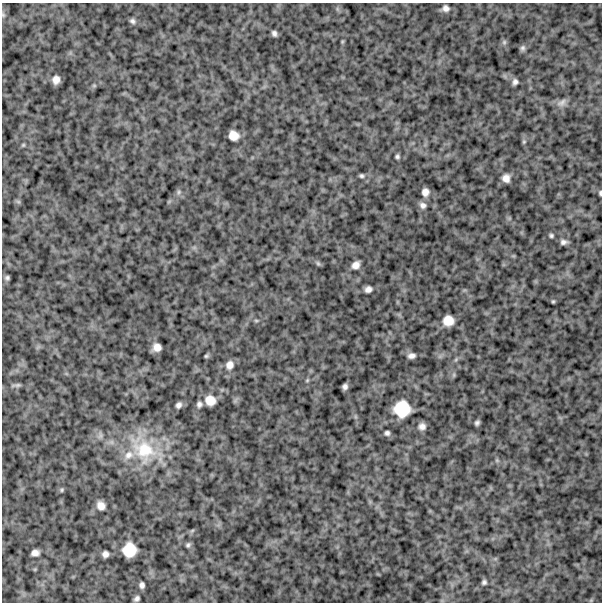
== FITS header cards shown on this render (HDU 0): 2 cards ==
NAXIS1  =                  600
NAXIS2  =                  600

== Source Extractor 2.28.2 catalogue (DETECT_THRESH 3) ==
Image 600 x 600 px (HDU 0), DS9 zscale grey, 1 PNG px = 1 image px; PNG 604 x 604 px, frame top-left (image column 1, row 600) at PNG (2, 3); no overlay
Background 1110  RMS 220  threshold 658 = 3 sigma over >= 5 px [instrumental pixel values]
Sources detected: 57; all 57 listed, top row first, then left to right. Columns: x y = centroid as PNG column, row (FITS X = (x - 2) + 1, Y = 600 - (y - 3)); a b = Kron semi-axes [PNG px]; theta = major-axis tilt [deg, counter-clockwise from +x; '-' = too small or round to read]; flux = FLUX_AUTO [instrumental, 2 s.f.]
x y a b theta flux
446 8 8 8 - 6.5e+04
132 21 8 6 -32 4.5e+04
274 33 5 4 - 4.4e+04
504 42 7 5 46 3.0e+04
523 48 8 6 89 3.7e+04
56 80 7 6 - 9.8e+04
515 82 7 6 - 4.9e+04
94 85 6 4 0 2.0e+04
562 103 15 9 28 7.8e+04
233 135 9 8 - 1.6e+05
524 142 7 5 69 2.3e+04
23 145 6 4 46 1.9e+04
397 156 4 4 - 2.9e+04
361 176 5 4 - 2.9e+04
506 178 8 7 - 1.0e+05
179 192 6 6 - 3.3e+04
425 192 7 6 - 8.9e+04
600 193 5 3 - 2.2e+04
18 201 7 4 -19 2.3e+04
423 205 9 8 - 6.5e+04
551 235 5 4 - 2.7e+04
564 242 7 4 6 4.9e+04
318 263 7 5 -68 2.4e+04
356 265 8 6 43 9.4e+04
7 278 4 4 - 3.0e+04
368 289 7 6 - 6.9e+04
553 301 4 4 - 1.8e+04
256 320 6 4 -1 1.9e+04
448 321 9 9 - 1.9e+05
157 347 7 7 - 1.1e+05
206 356 5 4 - 2.0e+04
411 356 9 6 9 6.2e+04
230 365 11 9 66 1.1e+05
454 375 6 4 -72 2.0e+04
307 380 5 5 - 1.8e+04
17 385 14 4 6 4.3e+04
345 387 5 5 - 4.9e+04
210 400 11 9 -31 1.8e+05
199 404 7 6 - 4.7e+04
179 405 7 5 51 5.4e+04
402 409 14 14 - 4.9e+05
477 423 5 4 - 3.4e+04
422 426 8 7 - 7.6e+04
387 433 6 5 - 3.7e+04
143 450 44 31 -49 1.1e+06
129 455 15 11 42 1.6e+05
497 460 6 5 - 2.5e+04
62 490 6 5 - 2.2e+04
101 505 9 8 - 1.1e+05
192 531 6 4 20 2.0e+04
188 545 7 5 47 3.0e+04
129 550 12 11 - 3.4e+05
35 553 7 5 7 7.6e+04
105 554 6 6 - 6.4e+04
484 582 6 5 - 3.3e+04
142 585 6 5 - 4.9e+04
137 598 5 4 - 4.1e+04
At the frame edge (FLAGS 8, measured only in part): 1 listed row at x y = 600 193